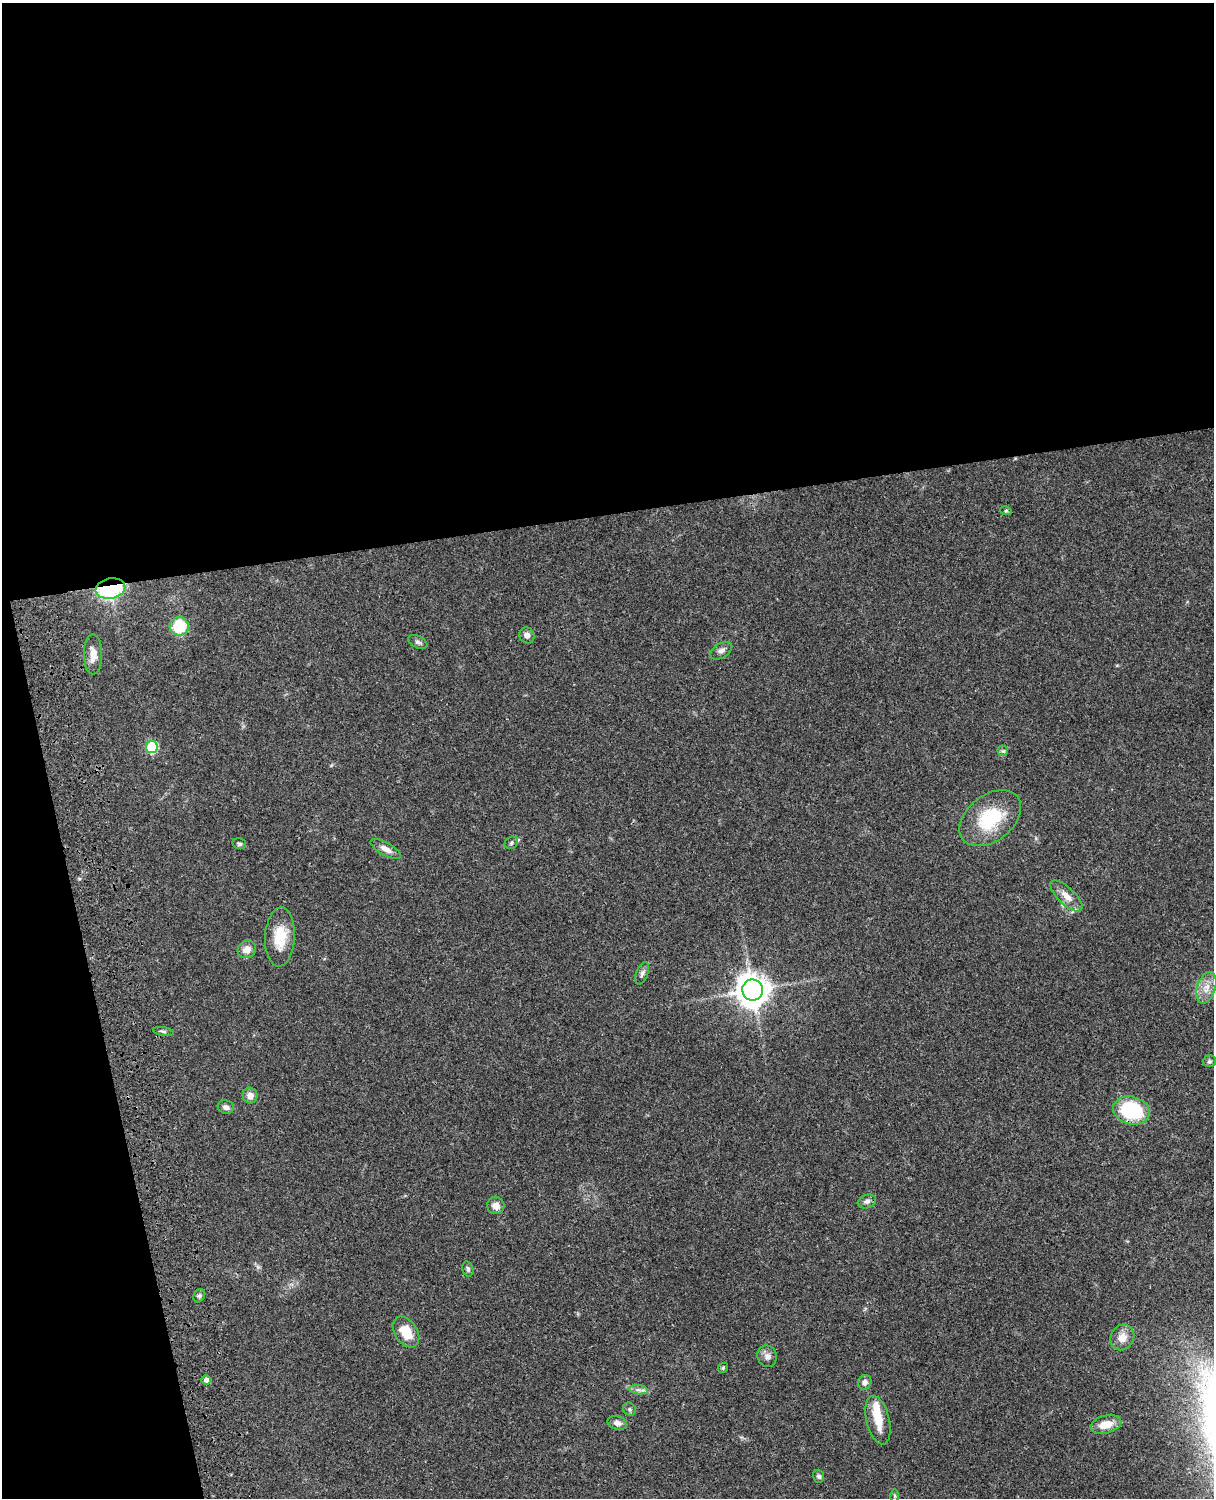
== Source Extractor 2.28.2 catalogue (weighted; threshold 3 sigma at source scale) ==
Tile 1 of 4 x 3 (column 1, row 1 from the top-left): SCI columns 122-1333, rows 3269-4764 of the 5088 x 4928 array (HDU 1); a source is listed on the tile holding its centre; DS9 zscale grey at full resolution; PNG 1216 x 1500 px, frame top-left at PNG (2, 3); each listed source drawn as its Kron ellipse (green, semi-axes under 4 px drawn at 4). Shown black and unused: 39% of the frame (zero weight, under 3 of 4 exposures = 6% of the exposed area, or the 3 px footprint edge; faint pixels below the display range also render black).
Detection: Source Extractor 2.28.2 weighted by HDU 2 'WHT'; one run over the whole footprint, this tile lists its part. Background 0.0753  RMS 0.0058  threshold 0.026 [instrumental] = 3 sigma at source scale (4.5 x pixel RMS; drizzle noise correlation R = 1.50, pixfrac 1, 0.05/0.05 arcsec/px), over >= 5 px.
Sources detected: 42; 1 inside a brighter object's white glare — neither listed nor drawn; the other 41 listed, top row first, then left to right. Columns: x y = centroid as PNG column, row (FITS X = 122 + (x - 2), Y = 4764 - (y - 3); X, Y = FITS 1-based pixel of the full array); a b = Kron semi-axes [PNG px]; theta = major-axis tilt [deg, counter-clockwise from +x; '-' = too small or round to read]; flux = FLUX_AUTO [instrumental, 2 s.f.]
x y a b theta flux
1006 511 6 3 -17 0.66
110 589 15 10 11 84
179 626 9 9 - 23
527 635 8 7 - 2.4
418 642 10 6 -26 1.6
721 651 12 7 32 2.5
93 654 20 9 -90 6.4
152 747 6 5 - 40
1003 751 5 5 - 1.1
990 818 35 23 38 32
511 843 7 6 - 1.2
239 844 7 5 -15 1
386 849 17 6 -28 3.6
1066 896 20 8 -44 6.2
280 937 29 15 87 16
247 949 9 8 - 4.5
642 973 12 5 67 1.9
1206 988 16 9 72 6.2
753 990 10 10 - 850
163 1031 10 4 -9 1.1
1209 1061 6 6 - 1.1
250 1096 8 7 - 3.9
226 1107 8 6 -20 1.9
1131 1110 18 14 -13 40
867 1201 9 6 19 2
496 1206 8 8 - 4.1
468 1269 8 5 -73 1.3
199 1296 7 5 62 1.3
406 1332 17 11 -56 11
1122 1337 13 11 58 5.8
767 1356 11 9 -70 2.9
723 1368 5 4 - 0.75
206 1380 5 4 - 2.5
865 1382 7 6 - 2.6
638 1390 9 4 -8 1.8
630 1409 7 6 - 1.1
878 1420 25 11 -76 11
617 1423 10 6 -16 2.9
1106 1424 16 9 15 8.5
819 1476 6 5 - 1.4
895 1496 6 4 -90 0.84
Overlapping masked pixels (flux is a lower limit): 1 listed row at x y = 110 589